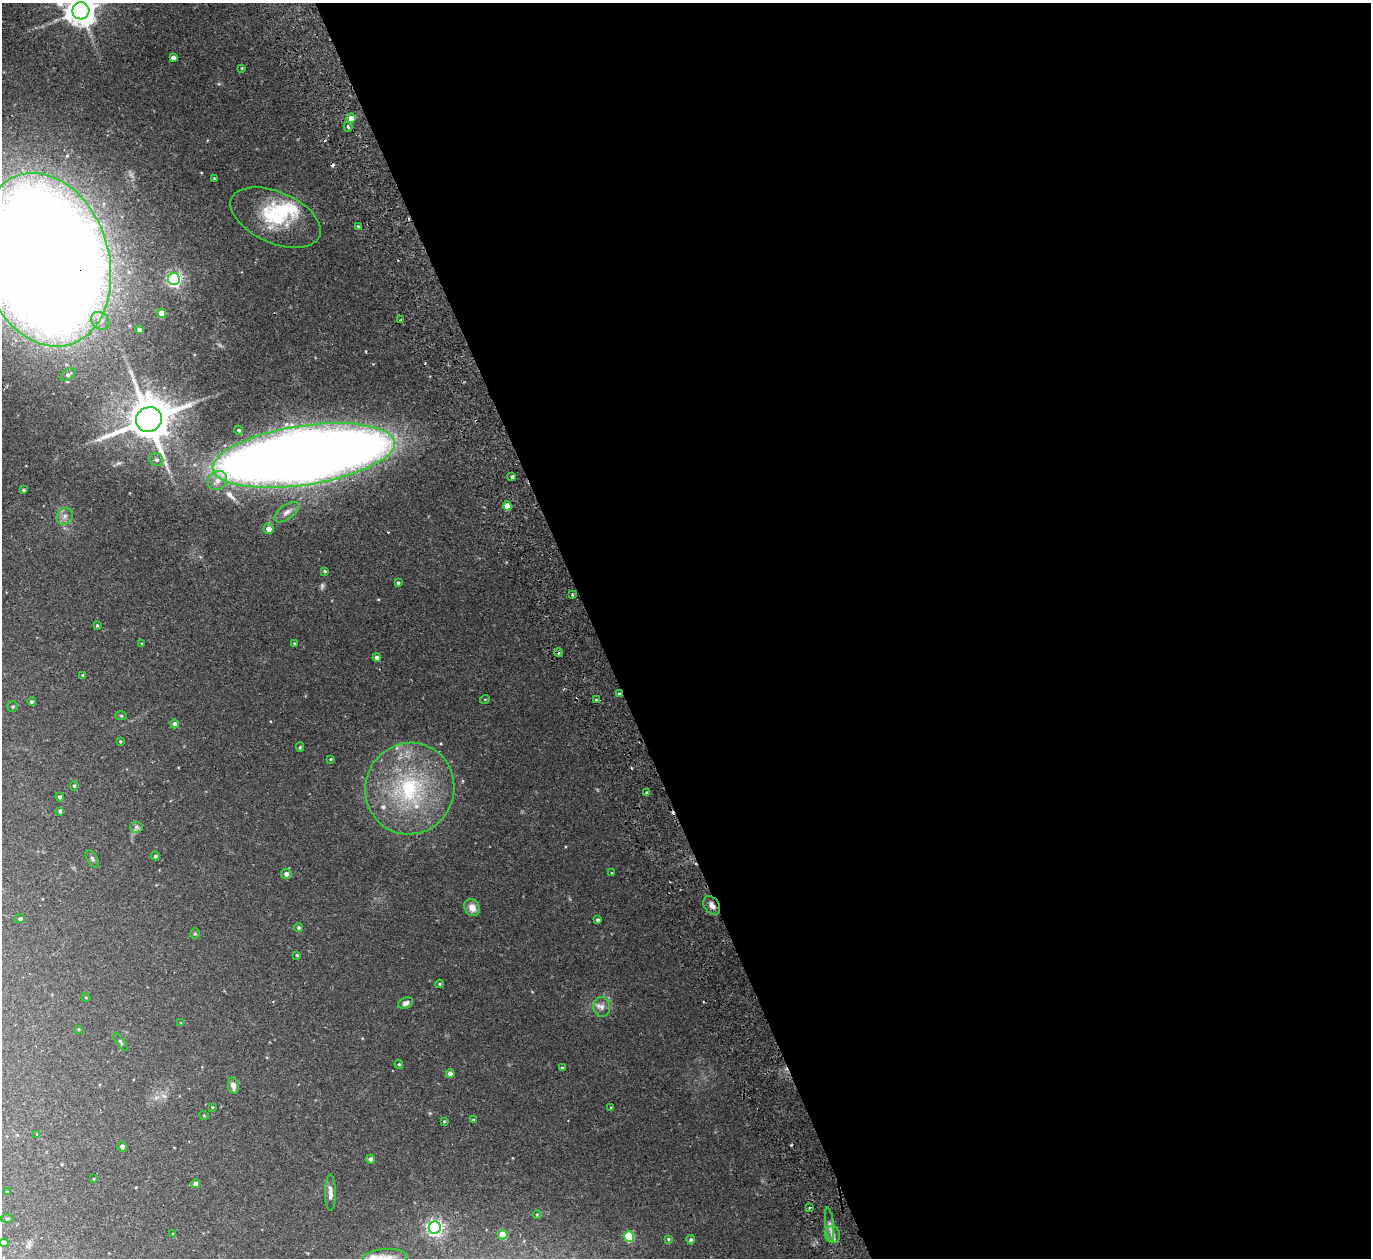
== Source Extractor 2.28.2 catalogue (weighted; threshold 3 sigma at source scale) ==
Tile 8 of 4 x 4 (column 4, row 2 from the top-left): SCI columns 4162-5530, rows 2695-3950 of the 5588 x 5513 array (HDU 1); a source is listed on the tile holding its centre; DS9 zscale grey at full resolution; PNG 1373 x 1260 px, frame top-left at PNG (2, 3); each listed source drawn as its Kron ellipse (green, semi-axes under 4 px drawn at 4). Shown black and unused: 57% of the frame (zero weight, under 2 of 3 exposures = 3% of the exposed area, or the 3 px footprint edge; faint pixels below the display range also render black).
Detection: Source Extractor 2.28.2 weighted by HDU 2 'WHT'; one run over the whole footprint, this tile lists its part. Background 0.0576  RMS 0.005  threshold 0.0227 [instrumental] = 3 sigma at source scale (4.5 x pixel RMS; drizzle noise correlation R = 1.50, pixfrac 1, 0.05/0.05 arcsec/px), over >= 5 px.
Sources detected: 110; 1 too faint to see at this stretch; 5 cosmic-ray / hot-pixel residue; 1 long thin detection or spike segment (spike, bleed or trail) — neither listed nor drawn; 5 inside a brighter listed object's ellipse — not listed separately; the other 98 listed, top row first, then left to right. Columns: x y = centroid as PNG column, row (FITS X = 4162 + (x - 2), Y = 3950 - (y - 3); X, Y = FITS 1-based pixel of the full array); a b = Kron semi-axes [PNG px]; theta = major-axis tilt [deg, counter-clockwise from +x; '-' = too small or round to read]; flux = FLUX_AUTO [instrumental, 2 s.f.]
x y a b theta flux
81 11 8 8 - 800
173 58 4 4 - 2.1
242 68 4 3 - 0.43
351 118 5 4 - 4.7
348 127 5 3 - 0.81
214 179 4 3 - 0.47
275 217 48 25 -24 29
358 226 4 3 - 0.55
45 260 89 63 -74 2000
174 279 6 6 - 110
162 313 4 4 - 8
400 320 2 2 - 0.46
100 321 10 8 -41 3.3
139 330 4 4 - 1.4
68 375 8 5 32 1.4
149 419 13 12 - 2100
239 430 4 4 - 0.7
304 455 92 29 9 1300
156 460 7 6 - 1.7
512 477 3 3 - 1.4
218 481 10 9 - 3.5
23 490 4 3 - 0.71
507 506 4 4 - 5.6
287 512 14 7 37 3.1
65 516 9 7 49 2.3
269 529 5 5 - 3.7
325 571 3 3 - 0.66
398 583 4 3 - 0.71
572 595 3 3 - 0.69
97 625 4 3 - 0.54
294 643 4 3 - 0.37
141 644 4 3 - 0.48
559 653 4 3 - 0.77
377 658 4 4 - 1.6
83 675 4 3 - 0.44
619 694 3 3 - 3.2
485 699 5 3 - 0.37
596 700 3 3 - 0.78
32 702 4 4 - 1.1
13 707 5 5 - 0.81
121 716 5 3 - 0.5
175 724 4 4 - 1.5
120 741 3 3 - 0.47
300 747 5 4 - 0.55
331 759 3 3 - 0.44
74 786 4 3 - 0.73
410 789 46 44 69 62
646 793 4 3 - 0.8
60 797 4 4 - 1.2
60 811 3 3 - 1.1
136 827 7 6 - 1.2
155 856 4 4 - 1.1
92 859 10 5 -58 1.1
612 873 3 3 - 0.4
286 874 5 5 - 2
712 905 10 7 -52 2.8
472 908 9 7 -59 4
20 918 5 4 - 1
598 920 3 3 - 0.96
299 928 4 4 - 0.84
195 934 5 4 - 0.64
297 955 4 4 - 0.57
439 984 4 4 - 0.54
86 997 4 3 - 0.38
406 1003 8 5 24 1.9
602 1007 10 8 -86 2.6
181 1023 3 3 - 0.36
78 1029 4 3 - 0.48
121 1042 10 4 -57 0.84
399 1064 4 4 - 0.56
562 1068 3 3 - 0.6
450 1074 4 4 - 3.6
233 1086 8 5 -81 3.2
213 1107 3 2 - 0.44
611 1107 4 3 - 0.34
204 1115 5 3 - 0.36
473 1120 3 3 - 0.56
444 1121 3 3 - 0.43
37 1134 3 3 - 0.33
122 1147 5 4 - 1.7
370 1159 4 4 - 1.4
94 1179 4 2 - 0.37
196 1184 4 4 - 3.4
7 1192 4 3 - 0.56
330 1193 18 5 -89 2.7
809 1208 3 2 - 0.64
537 1215 5 3 - 0.49
7 1219 6 4 2 0.68
829 1225 17 4 -83 2.2
435 1228 6 6 - 170
173 1234 4 3 - 0.38
503 1235 4 4 - 11
832 1235 9 7 -71 2.4
629 1236 5 5 - 25
668 1239 4 4 - 0.57
691 1240 5 4 - 0.77
4 1243 4 4 - 2.3
385 1258 23 9 3 5.4
Overlapping masked pixels (flux is a lower limit): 3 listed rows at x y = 45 260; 619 694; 712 905
Isophote crosses this tile's border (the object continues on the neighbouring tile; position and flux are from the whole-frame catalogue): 3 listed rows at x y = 81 11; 45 260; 385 1258